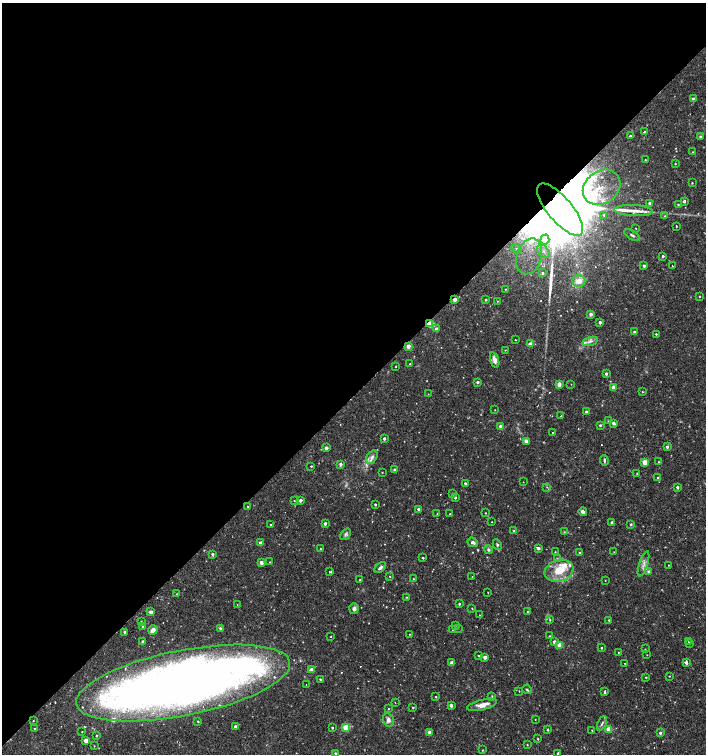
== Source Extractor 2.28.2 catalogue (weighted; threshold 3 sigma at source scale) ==
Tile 2 of 4 x 4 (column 2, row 1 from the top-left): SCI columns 1620-3027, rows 4511-6014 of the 5991 x 6017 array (HDU 1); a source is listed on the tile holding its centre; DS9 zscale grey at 2 x 2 block average (1 PNG px = mean of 2 x 2 image px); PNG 708 x 756 px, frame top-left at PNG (2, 3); each listed source drawn as its Kron ellipse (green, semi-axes under 4 px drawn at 4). Shown black and unused: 52% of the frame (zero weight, under 2 of 3 exposures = <1% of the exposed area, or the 3 px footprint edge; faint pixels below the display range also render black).
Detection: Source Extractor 2.28.2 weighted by HDU 2 'WHT'; one run over the whole footprint, this tile lists its part. Background 0.0173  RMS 0.0019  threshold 0.00854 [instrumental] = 3 sigma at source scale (4.5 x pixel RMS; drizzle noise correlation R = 1.50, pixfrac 1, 0.0396/0.0396 arcsec/px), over >= 5 px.
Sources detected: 233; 2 inside a brighter object's white glare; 13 cosmic-ray / hot-pixel residue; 2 long thin detections or spike segments (spike, bleed or trail) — neither listed nor drawn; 16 inside a brighter listed object's ellipse — not listed separately; the other 200 listed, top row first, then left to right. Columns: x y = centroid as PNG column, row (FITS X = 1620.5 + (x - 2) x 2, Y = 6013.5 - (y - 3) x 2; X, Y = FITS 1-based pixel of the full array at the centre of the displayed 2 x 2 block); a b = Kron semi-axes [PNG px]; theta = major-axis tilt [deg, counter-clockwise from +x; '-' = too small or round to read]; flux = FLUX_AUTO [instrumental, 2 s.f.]
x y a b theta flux
693 99 3 3 - 1.2
644 132 2 2 - 0.62
630 136 3 2 - 0.68
700 137 3 3 - 0.67
693 152 2 2 - 0.27
645 160 2 2 - 0.23
675 164 2 2 - 0.27
692 183 2 2 - 0.29
602 187 20 16 36 21
684 201 2 2 - 1.1
650 203 2 2 - 2.2
678 204 3 2 - 0.38
560 210 32 12 -50 20000
634 211 19 5 -3 4.5
604 215 2 2 - 0.37
665 216 2 2 - 0.22
676 226 2 2 - 0.78
636 228 2 2 - 0.36
632 235 9 2 -33 0.74
545 240 5 3 - 1.4
517 249 5 4 - 1.5
543 251 8 5 -50 2.8
529 256 18 12 72 16
663 256 2 2 - 0.7
644 266 2 2 - 1.4
672 266 2 2 - 0.41
543 273 3 3 - 0.74
579 281 6 6 - 3.8
505 289 2 2 - 0.21
700 296 2 2 - 0.33
455 300 3 2 - 3.3
485 300 2 2 - 0.59
497 301 2 2 - 0.25
591 314 2 2 - 2
600 322 2 2 - 1.3
430 324 3 3 - 14
437 329 3 2 - 2.6
634 332 2 2 - 1.4
656 334 2 2 - 0.47
515 340 2 2 - 0.21
590 341 8 3 16 1.4
530 344 2 2 - 3.5
408 346 3 2 - 4.3
505 350 2 2 - 0.25
495 360 8 4 -73 2.5
410 364 2 2 - 0.39
396 367 2 2 - 0.25
606 374 2 2 - 1.4
477 382 2 2 - 1.3
559 384 3 2 - 3.7
571 384 2 2 - 0.13
614 387 3 2 - 5.1
642 392 2 2 - 0.32
428 394 2 2 - 0.15
495 410 2 2 - 0.18
586 412 2 2 - 0.97
561 416 2 2 - 2.9
609 421 3 3 - 0.39
614 423 3 3 - 1.3
600 425 2 2 - 0.63
500 426 2 2 - 1.4
552 433 2 2 - 1.1
384 438 2 2 - 1.3
526 441 2 2 - 3.2
667 447 3 2 - 1.2
326 448 2 2 - 3
372 457 7 5 56 1.8
604 461 5 2 - 0.76
645 462 3 3 - 7.1
659 462 2 2 - 0.37
340 464 2 2 - 1.6
311 466 2 2 - 0.4
395 470 3 2 - 1.9
382 472 2 2 - 0.2
637 473 2 2 - 0.22
658 478 3 2 - 0.53
523 482 2 2 - 0.13
465 483 2 2 - 0.68
547 487 3 2 - 0.23
677 487 2 2 - 1.2
453 494 3 2 - 0.63
455 497 2 2 - 1
300 500 2 2 - 2.1
294 501 2 2 - 0.22
375 504 2 2 - 0.8
248 506 2 2 - 0.22
419 509 2 2 - 1.7
583 512 4 3 - 1.2
485 513 2 2 - 0.21
437 514 2 2 - 0.2
450 514 2 2 - 0.31
492 522 2 2 - 0.18
612 522 2 2 - 1.4
325 523 2 2 - 2
631 524 3 3 - 0.46
271 525 2 2 - 0.43
514 531 3 3 - 0.61
564 532 3 3 - 0.32
345 534 7 4 51 0.99
473 542 5 4 - 1.4
260 543 2 2 - 2.8
497 545 5 3 - 0.66
538 548 2 2 - 1.6
321 549 3 2 - 0.31
488 550 4 4 - 0.84
555 552 2 2 - 0.21
614 552 2 2 - 0.14
579 553 2 2 - 0.34
213 554 2 2 - 1.2
423 558 2 2 - 0.56
557 558 3 2 - 0.34
270 562 2 2 - 0.16
261 563 2 2 - 3.2
643 564 13 3 72 1.9
669 565 2 2 - 0.21
380 568 7 3 41 1.4
559 571 15 10 16 9.4
330 572 4 2 - 0.67
649 572 2 2 - 2.3
390 577 2 2 - 0.19
472 577 2 2 - 0.17
413 579 2 2 - 0.28
360 580 2 2 - 1.5
605 580 2 2 - 0.15
488 592 2 2 - 0.2
177 594 3 2 - 0.2
407 597 3 2 - 0.3
459 604 2 2 - 0.66
237 605 3 2 - 0.17
472 608 2 2 - 0.29
354 609 5 4 - 1.4
151 612 2 2 - 3.3
527 612 3 2 - 0.28
479 615 2 2 - 0.13
550 620 3 2 - 0.38
609 620 2 2 - 0.42
141 621 2 2 - 0.28
455 625 3 2 - 0.34
143 626 2 2 - 1.1
220 628 4 3 - 0.72
458 628 2 2 - 0.83
153 630 5 4 - 3.2
452 630 2 2 - 0.13
125 632 2 2 - 1
410 634 2 2 - 0.22
549 636 2 2 - 0.23
331 637 2 2 - 0.23
143 641 3 3 - 0.61
554 642 3 2 - 1.6
688 642 2 2 - 1.5
690 643 2 2 - 0.38
560 645 3 3 - 9.7
601 648 2 2 - 0.46
645 649 2 2 - 0.22
618 652 2 2 - 0.21
647 655 2 2 - 0.17
478 656 2 2 - 0.28
485 657 2 2 - 3.3
452 663 2 2 - 4.2
625 663 2 2 - 1.6
686 663 4 3 - 1.1
312 669 3 3 - 1.6
669 676 2 2 - 0.22
646 677 3 2 - 0.38
320 679 2 2 - 0.64
183 683 109 32 11 450
306 685 2 2 - 0.46
527 690 5 3 - 0.58
519 691 2 2 - 0.21
605 691 3 2 - 1.2
492 696 3 2 - 0.29
436 697 2 2 - 0.34
395 703 2 2 - 0.17
451 705 2 2 - 2.2
482 705 15 5 14 3.7
413 707 2 2 - 0.46
388 709 2 2 - 0.38
388 720 7 5 -75 1.9
535 720 2 2 - 0.21
33 721 2 2 - 0.24
198 721 2 2 - 0.42
602 723 7 3 65 0.93
235 727 2 2 - 1.7
346 727 3 3 - 14
332 728 2 2 - 0.6
34 729 2 2 - 0.34
609 729 3 2 - 8.1
548 730 3 2 - 0.39
592 730 2 2 - 0.21
82 732 2 2 - 0.25
429 732 3 2 - 2.7
660 733 2 2 - 1.1
96 736 2 2 - 0.56
538 739 3 2 - 0.32
86 741 3 2 - 5.1
527 745 2 2 - 0.24
94 746 2 2 - 0.25
483 750 2 2 - 0.3
557 753 3 2 - 0.42
336 754 3 2 - 1.2
Overlapping masked pixels (flux is a lower limit): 5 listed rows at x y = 560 210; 455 300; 430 324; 408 346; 183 683
Isophote crosses this tile's border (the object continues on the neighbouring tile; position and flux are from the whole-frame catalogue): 1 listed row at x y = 336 754
Diffuse or blended objects may show on this block-average render without a row.